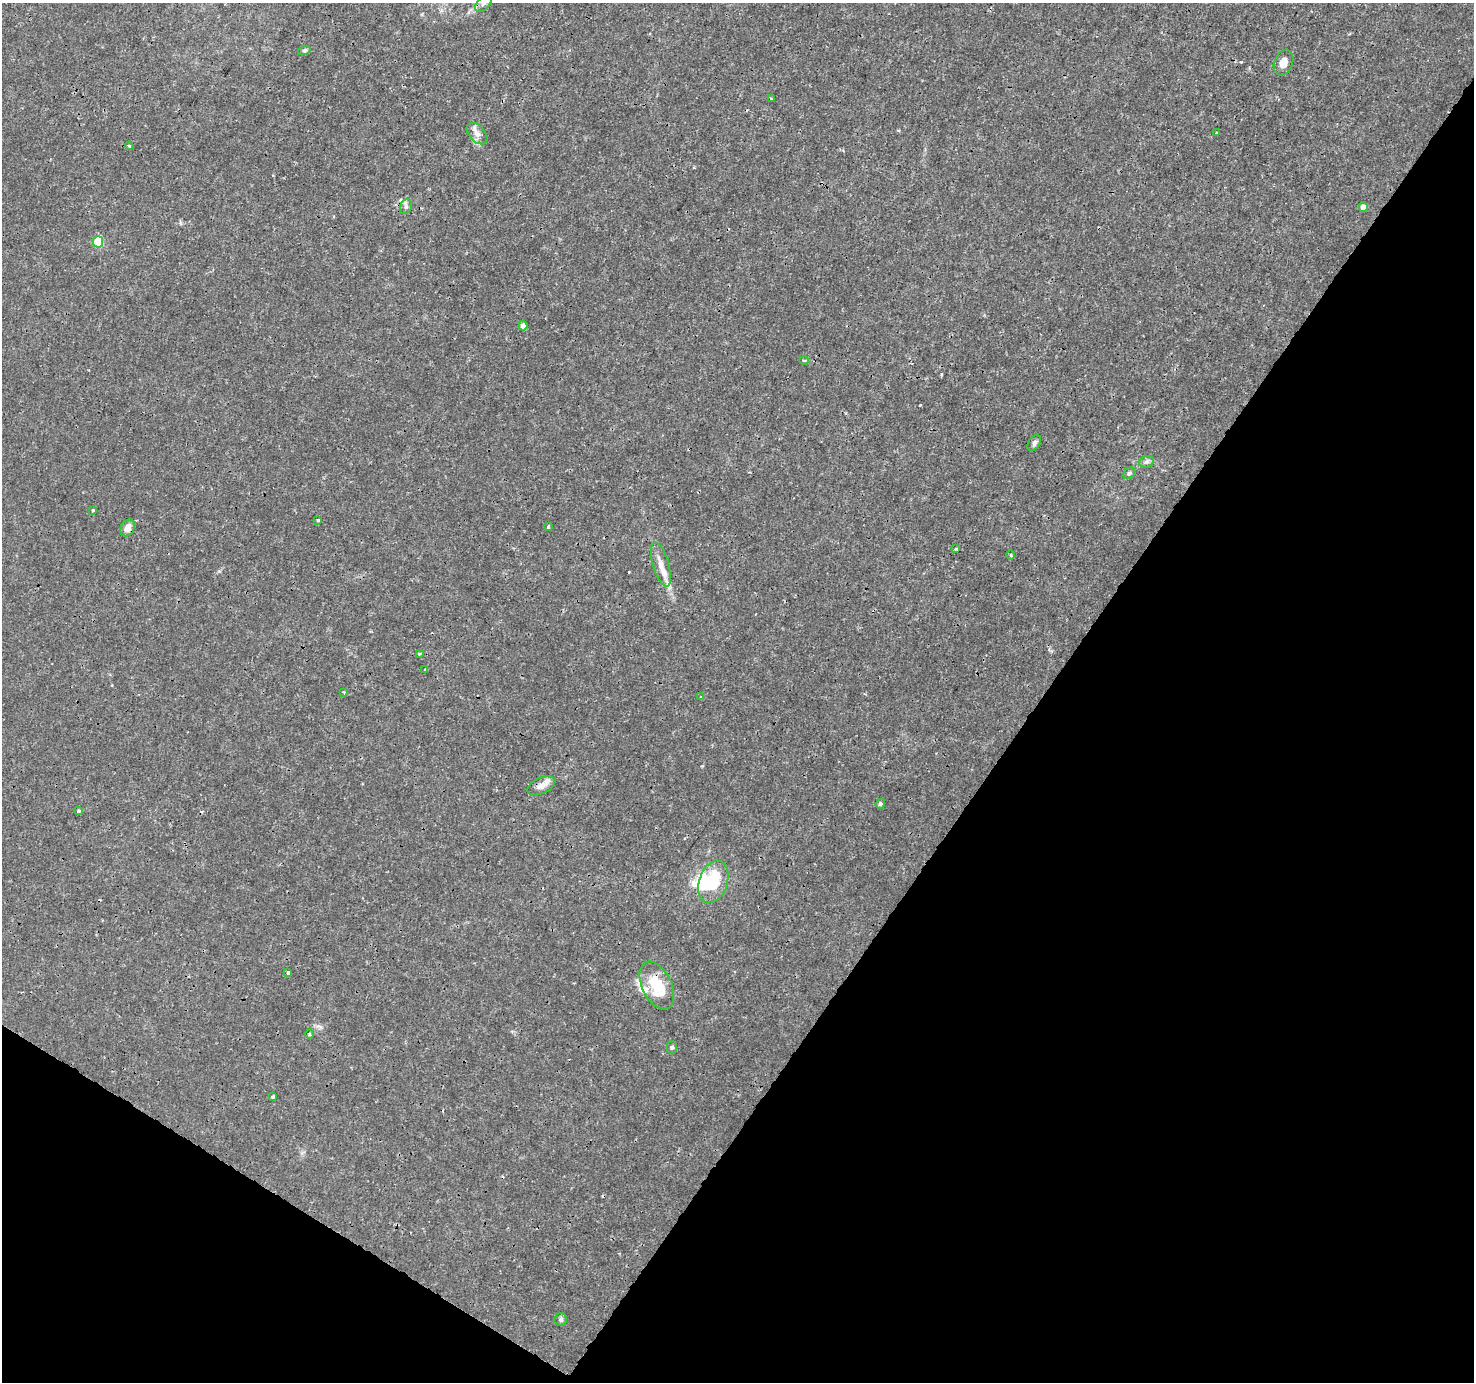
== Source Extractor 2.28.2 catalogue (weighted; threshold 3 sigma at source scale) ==
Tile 15 of 4 x 4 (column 3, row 4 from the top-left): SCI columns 2948-4419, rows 190-1569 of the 5901 x 5965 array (HDU 1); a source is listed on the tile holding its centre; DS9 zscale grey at full resolution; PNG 1476 x 1384 px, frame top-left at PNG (2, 3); each listed source drawn as its Kron ellipse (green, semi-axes under 4 px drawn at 4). Shown black and unused: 34% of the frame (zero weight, under 3 of 4 exposures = <1% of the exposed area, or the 3 px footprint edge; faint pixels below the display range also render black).
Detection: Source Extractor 2.28.2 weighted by HDU 2 'WHT'; one run over the whole footprint, this tile lists its part. Background 0.00242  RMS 8.0e-04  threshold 0.00359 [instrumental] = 3 sigma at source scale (4.5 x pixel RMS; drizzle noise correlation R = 1.50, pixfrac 1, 0.0396/0.0396 arcsec/px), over >= 5 px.
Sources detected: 43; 1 inside a brighter object's white glare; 1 cosmic-ray / hot-pixel residue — neither listed nor drawn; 5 inside a brighter listed object's ellipse — not listed separately; the other 36 listed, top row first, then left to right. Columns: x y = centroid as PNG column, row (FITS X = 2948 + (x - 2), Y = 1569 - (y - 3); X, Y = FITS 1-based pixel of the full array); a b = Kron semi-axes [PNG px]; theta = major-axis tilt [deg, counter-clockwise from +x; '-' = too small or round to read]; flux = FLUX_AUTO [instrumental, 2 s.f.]
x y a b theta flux
483 3 10 6 46 0.36
304 51 6 4 18 0.12
1283 62 13 9 67 0.85
771 99 3 3 - 0.075
1216 133 3 2 - 0.067
477 134 13 7 -48 0.5
129 146 4 3 - 0.1
406 207 8 6 69 0.2
1363 207 5 4 - 0.65
98 242 5 5 - 5
523 326 4 4 - 0.53
804 360 4 3 - 0.075
1034 443 9 5 59 0.22
1147 462 8 5 18 0.22
1129 473 6 5 - 0.16
93 510 3 3 - 0.16
318 520 3 3 - 0.087
548 527 3 3 - 0.11
127 528 9 6 62 0.63
955 549 4 3 - 0.13
1011 555 5 3 - 0.09
661 565 23 8 -74 0.83
419 654 3 3 - 0.11
425 670 3 3 - 0.32
344 692 3 3 - 0.072
701 697 4 4 - 0.094
541 786 15 8 24 0.59
880 804 5 4 - 0.16
79 811 4 3 - 0.18
713 882 22 14 71 3.7
288 973 4 4 - 0.23
657 986 25 15 -64 2.9
309 1034 5 3 - 0.081
672 1047 6 5 - 0.13
272 1096 3 3 - 0.3
561 1320 6 6 - 0.19
Overlapping masked pixels (flux is a lower limit): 1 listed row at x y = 483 3
Isophote crosses this tile's border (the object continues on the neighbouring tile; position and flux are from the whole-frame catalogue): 1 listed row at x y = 483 3